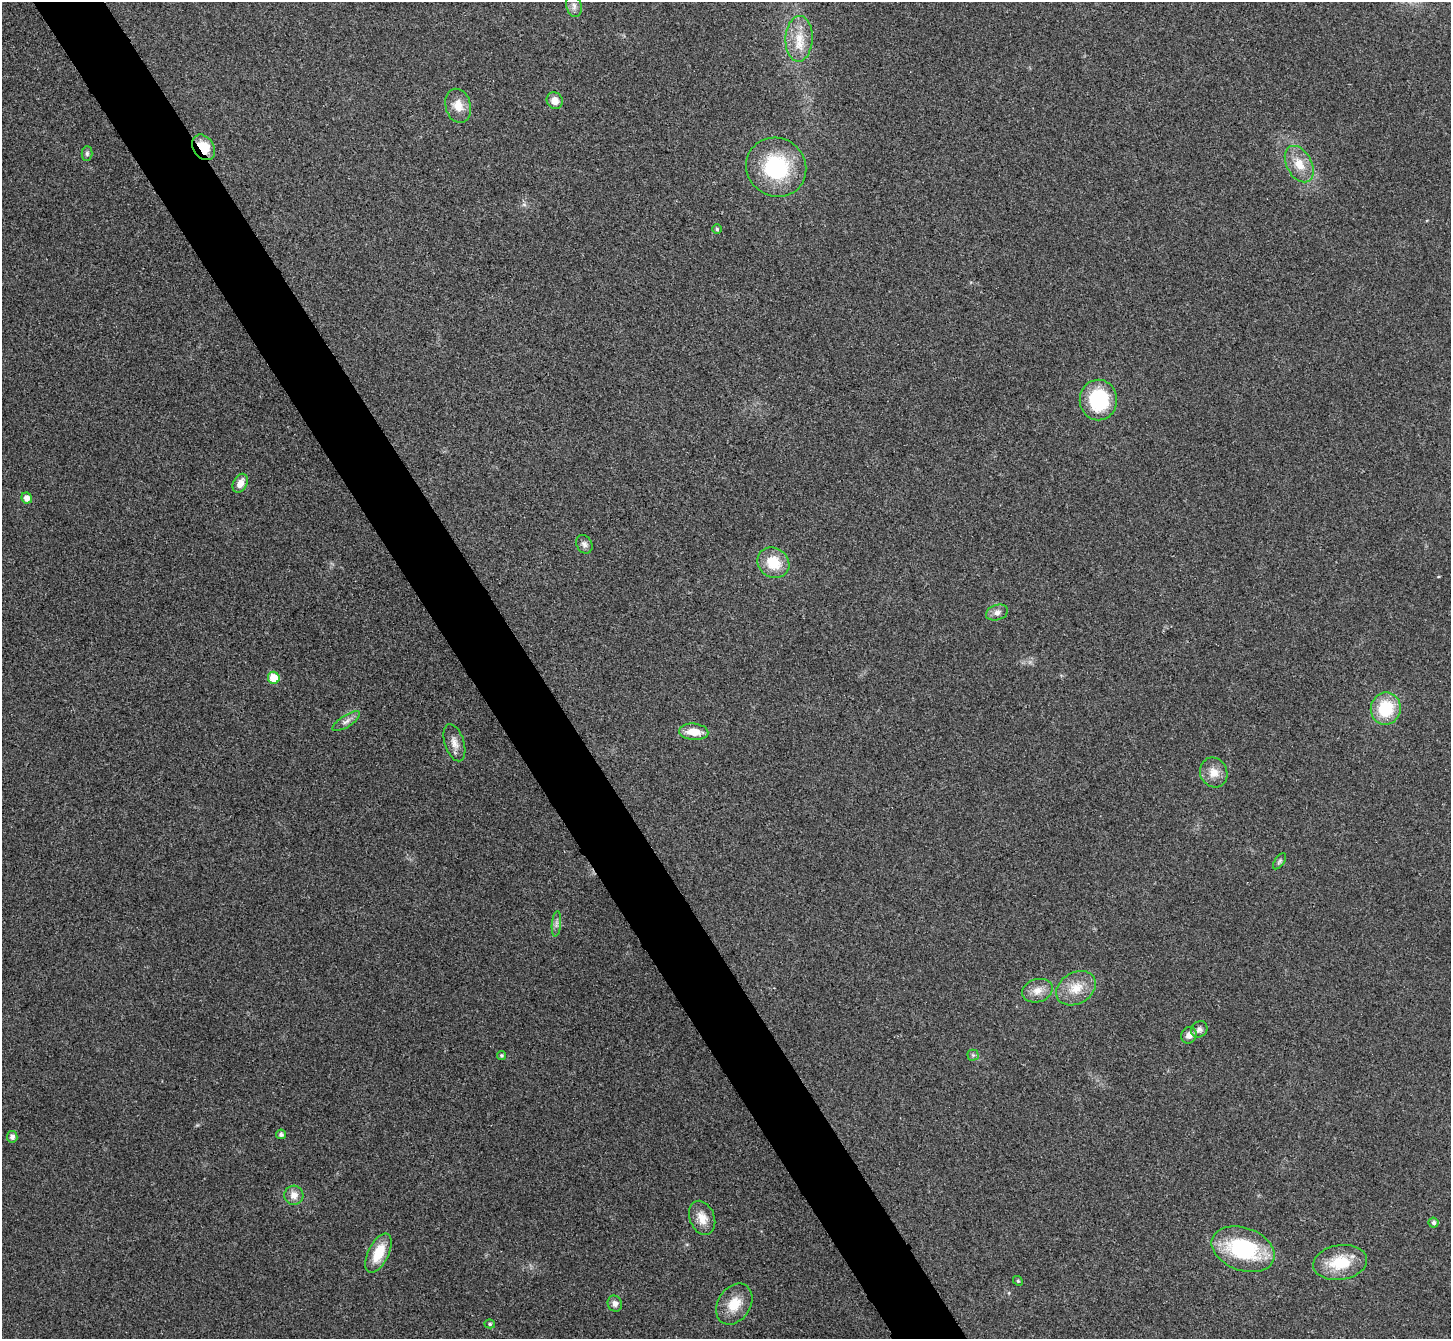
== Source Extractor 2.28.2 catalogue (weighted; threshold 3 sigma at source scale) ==
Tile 11 of 4 x 4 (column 3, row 3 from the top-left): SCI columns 2907-4355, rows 1499-2835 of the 5814 x 5806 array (HDU 1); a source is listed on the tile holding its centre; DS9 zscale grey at full resolution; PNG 1453 x 1341 px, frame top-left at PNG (2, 2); each listed source drawn as its Kron ellipse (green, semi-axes under 4 px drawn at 4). Shown black and unused: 5% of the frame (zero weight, under 3 of 4 exposures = <1% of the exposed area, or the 3 px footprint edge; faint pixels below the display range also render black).
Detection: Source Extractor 2.28.2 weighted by HDU 2 'WHT'; one run over the whole footprint, this tile lists its part. Background 0.0679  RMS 0.007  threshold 0.0314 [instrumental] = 3 sigma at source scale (4.5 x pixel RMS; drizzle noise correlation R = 1.50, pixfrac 1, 0.05/0.05 arcsec/px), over >= 5 px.
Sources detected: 41; all 41 listed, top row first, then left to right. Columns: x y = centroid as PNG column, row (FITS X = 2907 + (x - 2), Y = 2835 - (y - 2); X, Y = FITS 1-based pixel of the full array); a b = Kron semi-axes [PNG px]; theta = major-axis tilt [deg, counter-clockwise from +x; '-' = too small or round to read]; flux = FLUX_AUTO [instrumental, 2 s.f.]
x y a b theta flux
574 6 11 7 -75 3.2
799 39 23 13 87 15
555 101 8 8 - 5.4
458 106 17 12 -76 9.3
204 147 14 10 -55 16
87 153 7 5 89 1.5
1299 164 19 12 -62 12
776 167 31 29 -38 53
717 229 4 4 - 0.96
1098 400 20 18 -90 45
240 483 10 7 62 5.8
27 498 5 5 - 4.7
584 544 10 7 -59 2.9
773 563 16 14 -35 19
997 613 11 7 19 3.5
274 678 6 5 - 15
1386 709 16 15 - 30
346 721 16 5 33 3.5
694 732 15 8 -5 11
454 743 19 9 -72 6
1214 772 15 13 -63 8
1280 861 9 4 56 1.4
556 924 13 4 85 2.7
1076 988 21 15 30 14
1037 991 15 11 17 7.1
1199 1029 9 7 38 2.7
1189 1035 8 7 - 4.3
501 1055 4 4 - 1.3
973 1055 5 5 - 1.2
281 1134 5 5 - 1.9
12 1137 6 5 - 2.9
294 1195 9 9 - 5.5
702 1218 18 12 -68 9.2
1433 1223 5 5 - 1.9
1243 1249 33 21 -19 64
378 1253 21 10 64 18
1340 1263 27 17 8 24
1018 1281 5 4 - 0.92
615 1304 8 7 - 3.3
734 1304 22 16 57 15
490 1324 5 4 - 1.2
Overlapping masked pixels (flux is a lower limit): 1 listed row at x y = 204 147